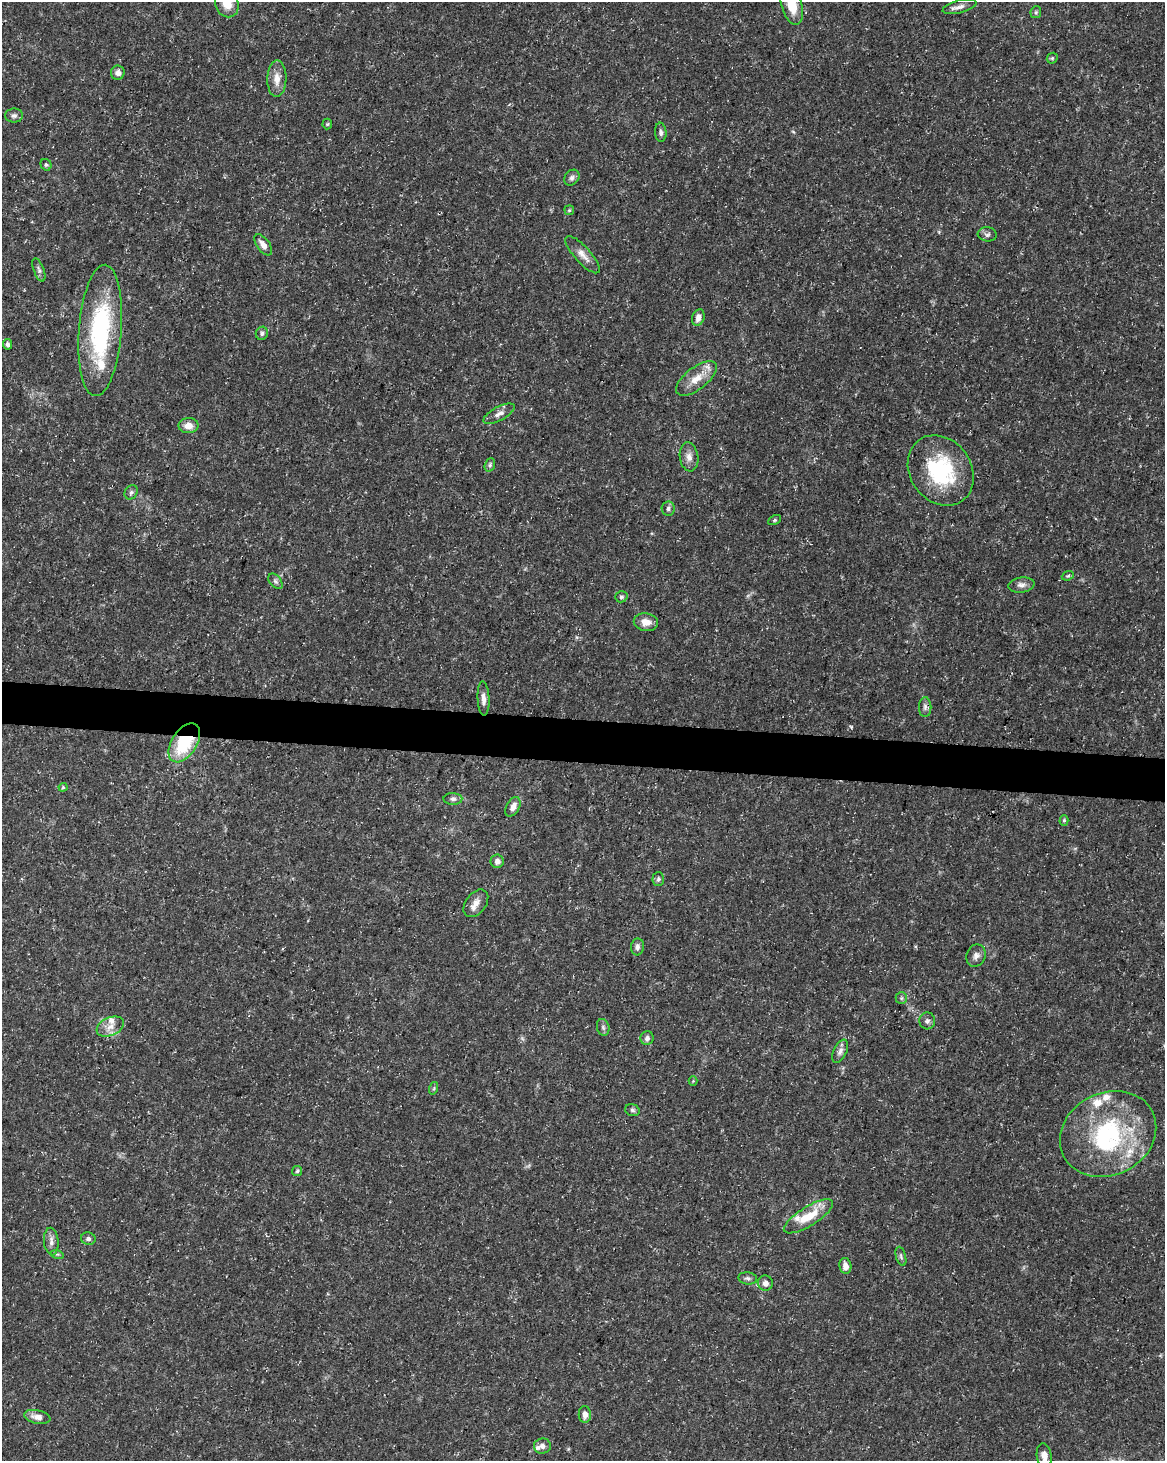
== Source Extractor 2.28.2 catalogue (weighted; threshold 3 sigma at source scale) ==
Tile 7 of 4 x 3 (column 3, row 2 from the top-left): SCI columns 2328-3490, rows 1684-3142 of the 4663 x 4883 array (HDU 1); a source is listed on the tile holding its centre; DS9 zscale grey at full resolution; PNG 1167 x 1463 px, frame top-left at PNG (2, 2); each listed source drawn as its Kron ellipse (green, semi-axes under 4 px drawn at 4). Shown black and unused: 3% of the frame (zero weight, under 3 of 5 exposures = <1% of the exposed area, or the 3 px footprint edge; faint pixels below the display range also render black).
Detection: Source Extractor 2.28.2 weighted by HDU 2 'WHT'; one run over the whole footprint, this tile lists its part. Background 0.031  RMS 0.0025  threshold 0.0113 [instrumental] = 3 sigma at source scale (4.5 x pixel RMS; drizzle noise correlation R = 1.50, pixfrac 1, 0.0396/0.0396 arcsec/px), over >= 5 px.
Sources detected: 78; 1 inside a brighter object's white glare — neither listed nor drawn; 7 inside a brighter listed object's ellipse — not listed separately; the other 70 listed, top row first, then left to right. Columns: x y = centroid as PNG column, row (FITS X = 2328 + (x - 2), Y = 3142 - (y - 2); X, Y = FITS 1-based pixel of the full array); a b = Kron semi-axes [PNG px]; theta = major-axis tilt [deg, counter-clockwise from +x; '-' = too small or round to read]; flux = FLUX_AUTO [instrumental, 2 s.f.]
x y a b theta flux
227 4 14 11 -69 3.4
792 5 20 10 -74 5.6
959 7 17 6 15 1.4
1036 12 6 5 - 0.45
1052 58 6 5 - 0.36
118 73 7 7 - 1.3
277 79 18 9 89 2.6
14 116 9 7 0 0.78
327 124 5 5 - 0.32
661 132 9 5 -86 0.75
46 165 6 5 - 0.43
572 178 9 7 51 0.89
569 210 5 5 - 0.34
987 234 9 7 -6 0.72
263 245 12 6 -54 1.7
583 255 24 8 -48 2.3
39 270 12 5 -69 0.76
698 317 8 6 71 1.5
100 330 66 21 86 33
262 333 6 6 - 0.65
8 344 5 4 - 0.82
696 378 24 11 37 4.3
499 414 17 7 28 1.5
188 426 10 7 1 2.2
689 457 14 9 -82 1.8
490 465 7 5 70 0.5
941 471 37 30 -55 22
131 492 7 6 - 0.68
668 509 7 6 - 0.69
774 520 7 4 27 0.41
1068 576 6 4 20 0.36
275 581 9 5 -48 0.65
1021 585 13 7 8 1.3
621 597 6 5 - 0.53
646 622 12 9 -9 2.4
483 699 17 6 -87 1.6
925 707 10 6 89 0.85
184 743 22 12 57 15
63 787 4 4 - 0.32
453 799 9 5 0 0.74
513 807 11 6 60 1.7
1064 820 5 4 - 0.36
497 861 7 6 - 1.1
658 879 7 6 - 0.58
476 903 15 10 52 2.1
637 947 8 6 81 0.95
976 956 11 9 69 1.3
901 998 6 5 - 0.51
927 1021 8 7 - 0.83
110 1027 14 9 23 2.4
603 1027 8 6 -75 0.64
647 1038 7 6 - 1
840 1051 12 6 64 1.1
693 1081 4 4 - 0.28
434 1088 6 4 72 0.36
632 1110 7 5 -17 0.62
1108 1134 50 41 27 33
297 1171 5 5 - 0.41
808 1216 28 9 32 6.7
88 1239 7 6 - 0.74
51 1241 14 7 -85 1.3
57 1254 6 4 -17 0.36
901 1256 10 5 -75 0.62
845 1266 8 6 -78 1.5
748 1278 9 6 -8 0.72
765 1283 7 7 - 1.3
585 1414 8 6 -88 1.7
37 1417 13 6 -13 2
542 1446 8 7 - 1.2
1044 1456 13 7 -82 1.9
Overlapping masked pixels (flux is a lower limit): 1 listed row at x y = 184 743
Isophote crosses this tile's border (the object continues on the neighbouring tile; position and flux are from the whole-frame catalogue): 3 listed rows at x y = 227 4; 792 5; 1044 1456